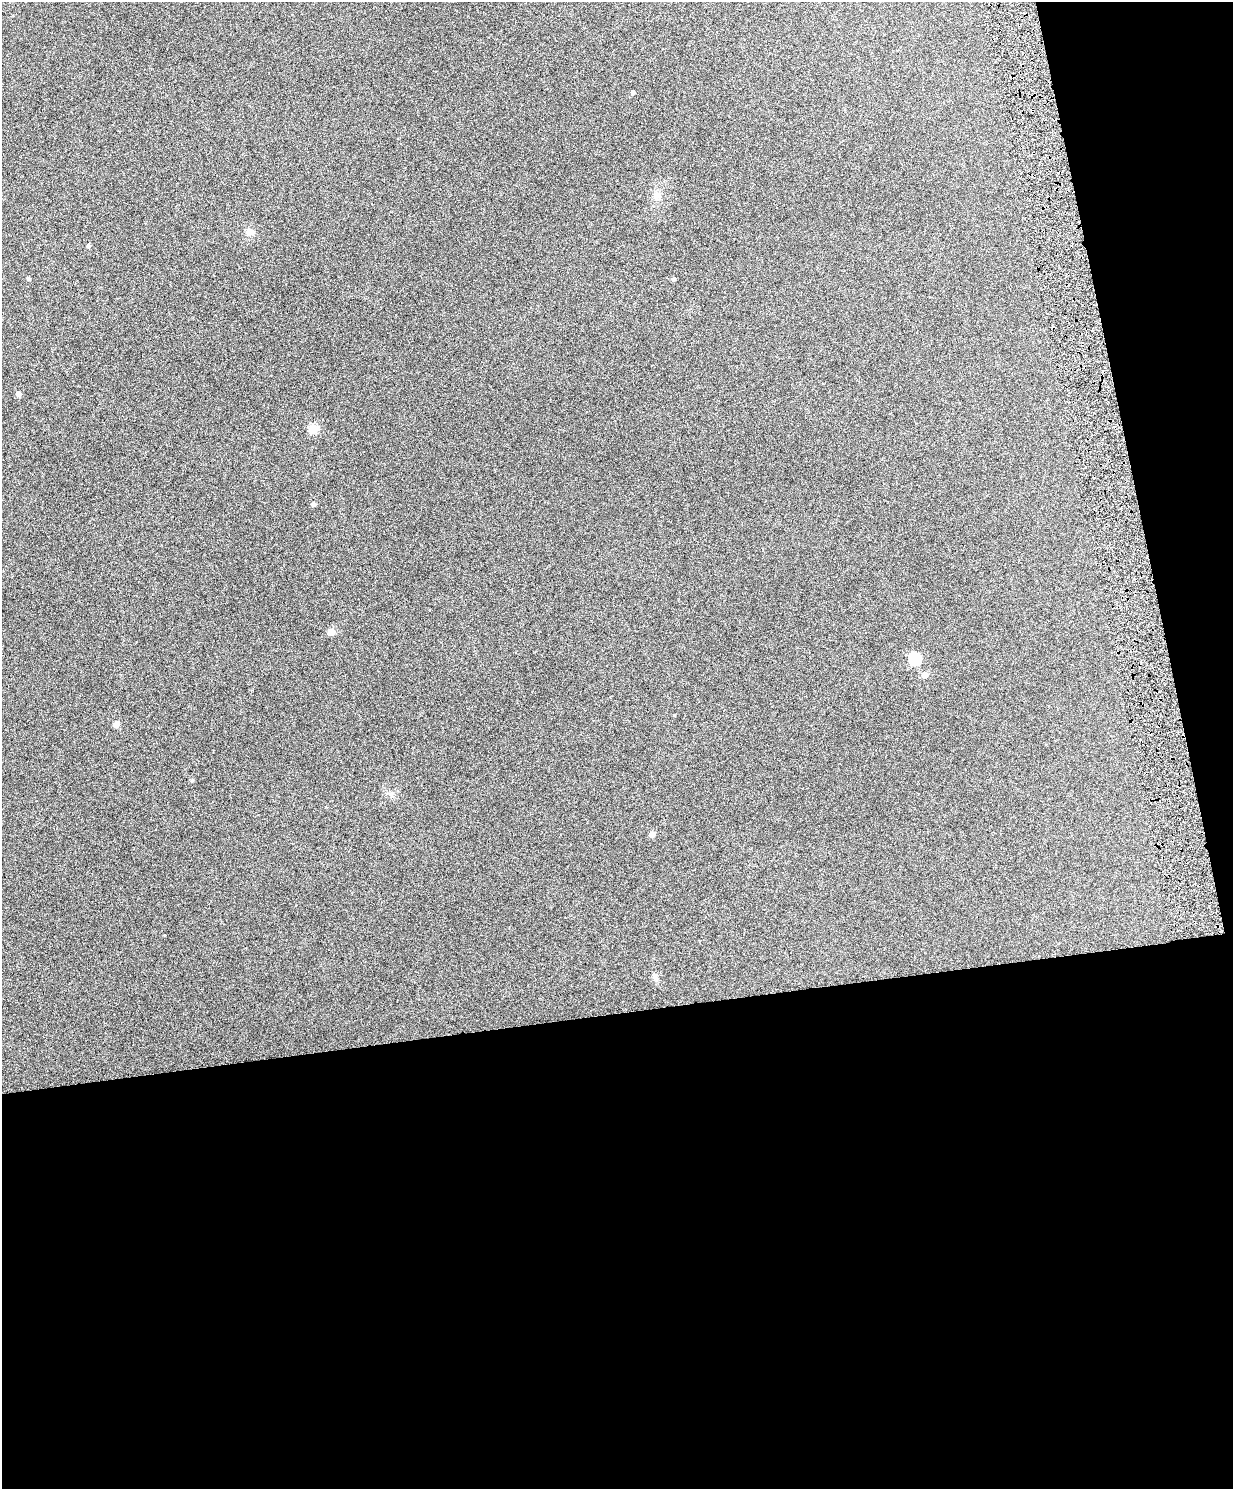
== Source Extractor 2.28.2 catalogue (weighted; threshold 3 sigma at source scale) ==
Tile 12 of 4 x 3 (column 4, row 3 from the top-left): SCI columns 3696-4926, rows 144-1630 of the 4928 x 4863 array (HDU 1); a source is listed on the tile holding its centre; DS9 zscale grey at full resolution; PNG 1235 x 1491 px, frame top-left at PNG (2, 2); no overlay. Shown black and unused: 37% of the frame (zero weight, under 4 of 8 exposures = <1% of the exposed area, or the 3 px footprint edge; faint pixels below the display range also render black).
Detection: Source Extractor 2.28.2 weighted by HDU 2 'WHT'; one run over the whole footprint, this tile lists its part. Background 0.0712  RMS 0.0043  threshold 0.0176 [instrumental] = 3 sigma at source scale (4.09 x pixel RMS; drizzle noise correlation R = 1.36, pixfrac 0.8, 0.05/0.05 arcsec/px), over >= 5 px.
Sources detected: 16; all 16 listed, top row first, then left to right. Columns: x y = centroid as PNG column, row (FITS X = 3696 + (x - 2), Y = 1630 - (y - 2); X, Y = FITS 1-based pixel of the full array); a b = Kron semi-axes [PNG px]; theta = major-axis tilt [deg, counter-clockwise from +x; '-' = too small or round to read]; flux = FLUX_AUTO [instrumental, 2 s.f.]
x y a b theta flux
633 92 4 3 - 1.1
657 196 11 7 28 1.7
249 232 5 5 - 5
88 245 4 4 - 0.83
28 279 4 4 - 0.75
674 279 5 4 - 0.55
18 394 4 4 - 2.1
313 428 5 5 - 17
313 504 5 4 - 0.96
331 632 5 5 - 6.2
915 658 6 5 - 32
925 675 5 5 - 3.3
116 724 8 7 - 1.2
391 794 7 3 19 0.74
652 834 5 4 - 3.6
655 977 10 6 -82 1.2
Unlisted compact peaks at least as high as the median listed source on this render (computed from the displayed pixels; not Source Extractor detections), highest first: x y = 192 780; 164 935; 674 715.